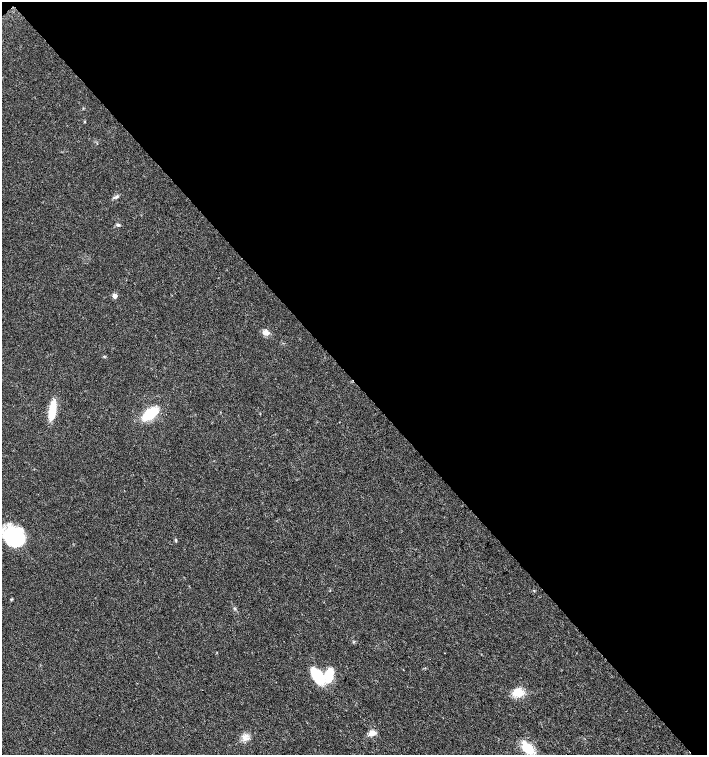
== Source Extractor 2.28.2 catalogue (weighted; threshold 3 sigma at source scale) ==
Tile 3 of 4 x 4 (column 3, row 1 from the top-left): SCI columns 3037-4445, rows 4515-6019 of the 6007 x 6026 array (HDU 1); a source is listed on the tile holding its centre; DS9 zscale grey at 2 x 2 block average (1 PNG px = mean of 2 x 2 image px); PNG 709 x 757 px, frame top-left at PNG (2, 2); no overlay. Shown black and unused: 50% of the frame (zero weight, under 3 of 4 exposures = <1% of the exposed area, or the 3 px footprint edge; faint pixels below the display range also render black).
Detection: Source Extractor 2.28.2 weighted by HDU 2 'WHT'; one run over the whole footprint, this tile lists its part. Background 0.021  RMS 0.0028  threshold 0.0128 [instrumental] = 3 sigma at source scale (4.5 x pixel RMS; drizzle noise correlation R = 1.50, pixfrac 1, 0.0396/0.0396 arcsec/px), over >= 5 px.
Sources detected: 17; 1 inside a brighter listed object's ellipse — not listed separately; the other 16 listed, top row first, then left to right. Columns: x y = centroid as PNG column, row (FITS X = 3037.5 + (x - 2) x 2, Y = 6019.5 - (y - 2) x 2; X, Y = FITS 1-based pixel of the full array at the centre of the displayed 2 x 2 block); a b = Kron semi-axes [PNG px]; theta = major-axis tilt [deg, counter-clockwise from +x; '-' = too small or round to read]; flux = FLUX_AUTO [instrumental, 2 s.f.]
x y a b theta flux
85 122 3 2 - 0.42
116 197 5 2 - 0.94
118 225 5 3 - 1.2
115 296 3 3 - 9.2
266 332 9 6 -19 3.7
52 410 21 7 81 16
150 414 11 5 38 41
14 537 20 17 -32 54
176 540 4 3 - 0.7
534 591 3 2 - 0.43
353 642 3 2 - 0.48
318 676 20 11 -52 24
518 692 11 8 3 9.8
372 733 9 7 18 4.3
244 736 10 4 21 3
527 748 20 10 -50 14
Diffuse or blended objects may show on this block-average render without a row.